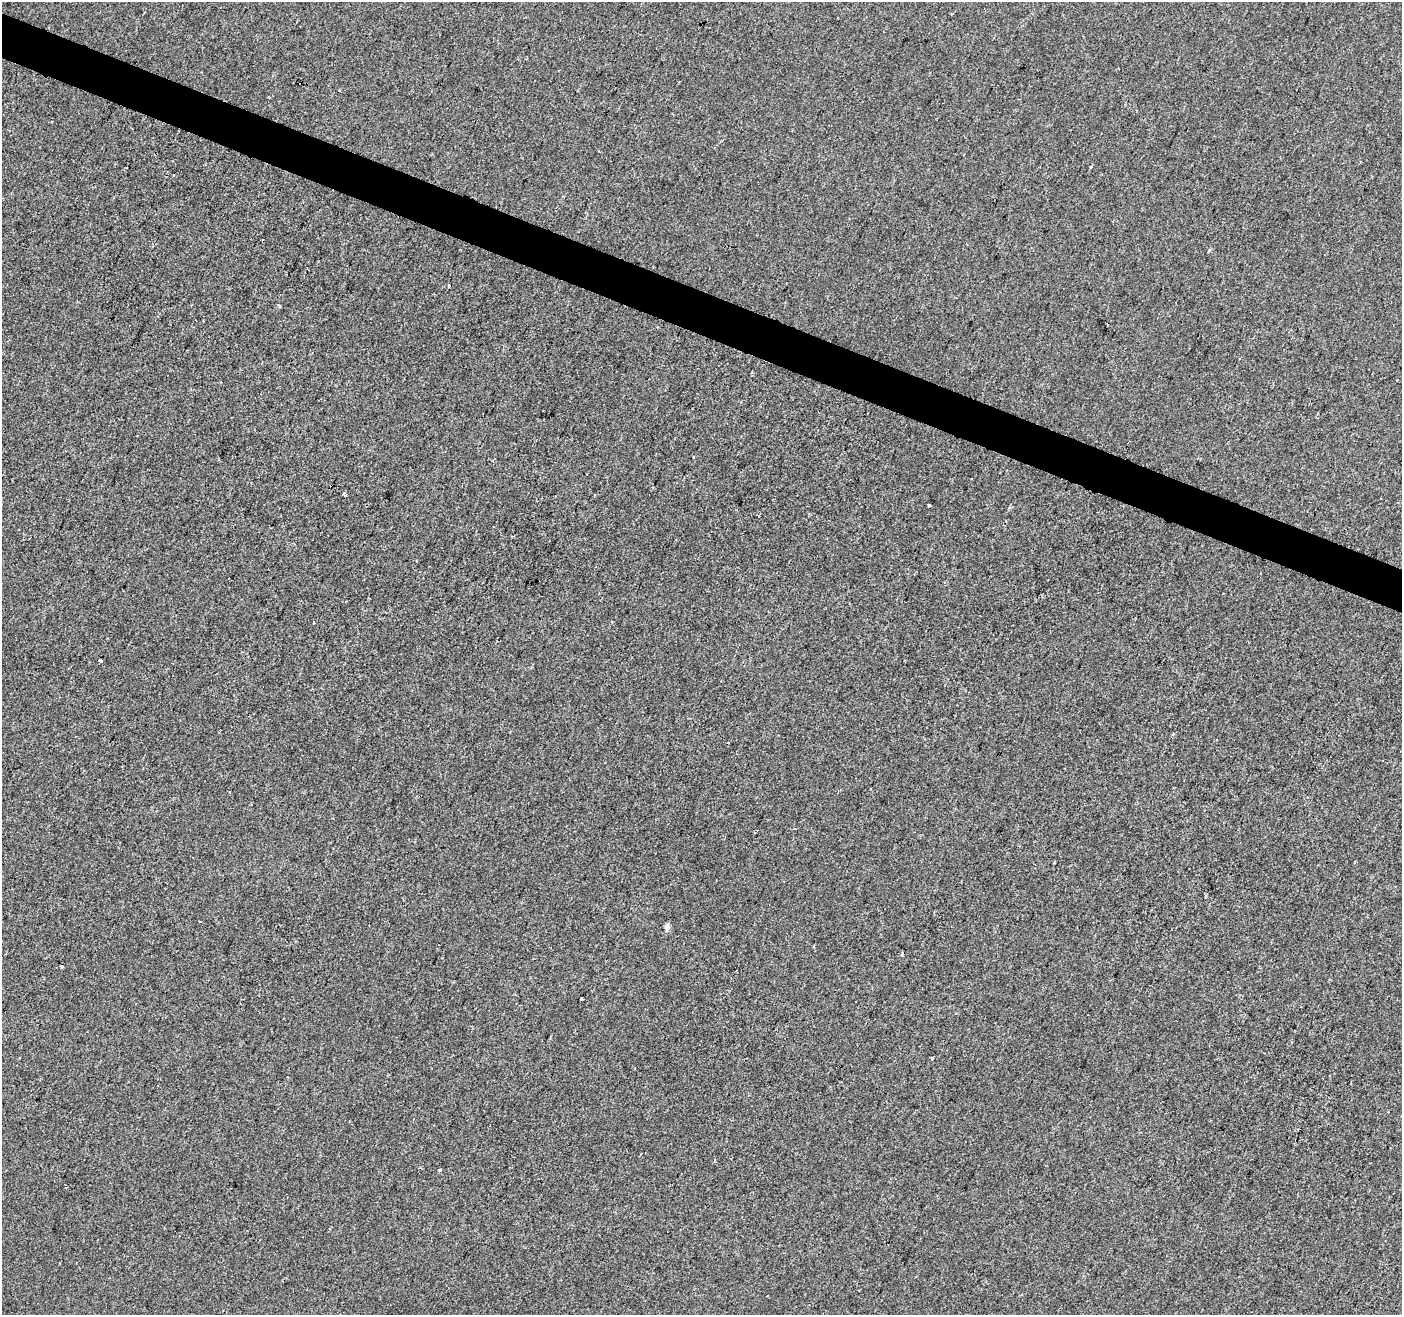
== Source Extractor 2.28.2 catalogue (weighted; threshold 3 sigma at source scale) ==
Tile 11 of 4 x 4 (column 3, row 3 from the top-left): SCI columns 2808-4207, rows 1586-2898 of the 5607 x 5732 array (HDU 1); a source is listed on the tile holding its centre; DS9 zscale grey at full resolution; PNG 1404 x 1317 px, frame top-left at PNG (2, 2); no overlay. Shown black and unused: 3% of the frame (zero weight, under 2 of 3 exposures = <1% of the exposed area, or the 3 px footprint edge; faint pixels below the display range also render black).
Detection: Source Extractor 2.28.2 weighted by HDU 2 'WHT'; one run over the whole footprint, this tile lists its part. Background -8.81e-04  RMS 0.0042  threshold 0.0189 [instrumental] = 3 sigma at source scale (4.5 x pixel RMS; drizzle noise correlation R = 1.50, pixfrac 1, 0.0396/0.0396 arcsec/px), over >= 5 px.
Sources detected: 14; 3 cosmic-ray / hot-pixel residue — not listed; the other 11 listed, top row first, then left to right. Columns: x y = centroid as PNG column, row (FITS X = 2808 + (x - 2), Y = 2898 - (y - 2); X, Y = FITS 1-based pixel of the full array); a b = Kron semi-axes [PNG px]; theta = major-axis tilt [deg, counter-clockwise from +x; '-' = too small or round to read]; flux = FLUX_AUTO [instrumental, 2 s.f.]
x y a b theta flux
1091 167 3 3 - 1.2
1208 251 4 3 - 0.41
449 286 3 2 - 0.63
344 495 3 3 - 5.5
928 505 3 3 - 0.78
101 661 3 3 - 1.5
667 926 10 6 84 1.3
61 966 3 2 - 0.49
582 999 3 3 - 1.2
932 1059 4 3 - 4.9
440 1170 3 3 - 0.57